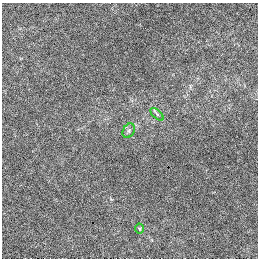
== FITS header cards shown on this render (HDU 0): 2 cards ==
NAXIS1  =                  256 / length of data axis 1
NAXIS2  =                  256 / length of data axis 2

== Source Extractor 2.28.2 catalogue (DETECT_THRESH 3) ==
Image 256 x 256 px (HDU 0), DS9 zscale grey, 1 PNG px = 1 image px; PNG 260 x 260 px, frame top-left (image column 1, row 256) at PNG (2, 3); each listed source drawn as its Kron ellipse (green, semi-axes under 4 px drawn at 4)
Background -5.02e-04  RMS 0.014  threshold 0.0433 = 3 sigma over >= 5 px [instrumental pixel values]
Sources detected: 3; all 3 listed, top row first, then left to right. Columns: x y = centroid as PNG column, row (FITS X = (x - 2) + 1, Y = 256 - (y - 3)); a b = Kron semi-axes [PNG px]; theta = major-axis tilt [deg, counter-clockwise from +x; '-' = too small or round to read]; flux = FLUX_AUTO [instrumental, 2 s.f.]
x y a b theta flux
157 114 8 4 -44 1.9
129 131 8 5 59 2.4
140 228 5 4 - 1.5